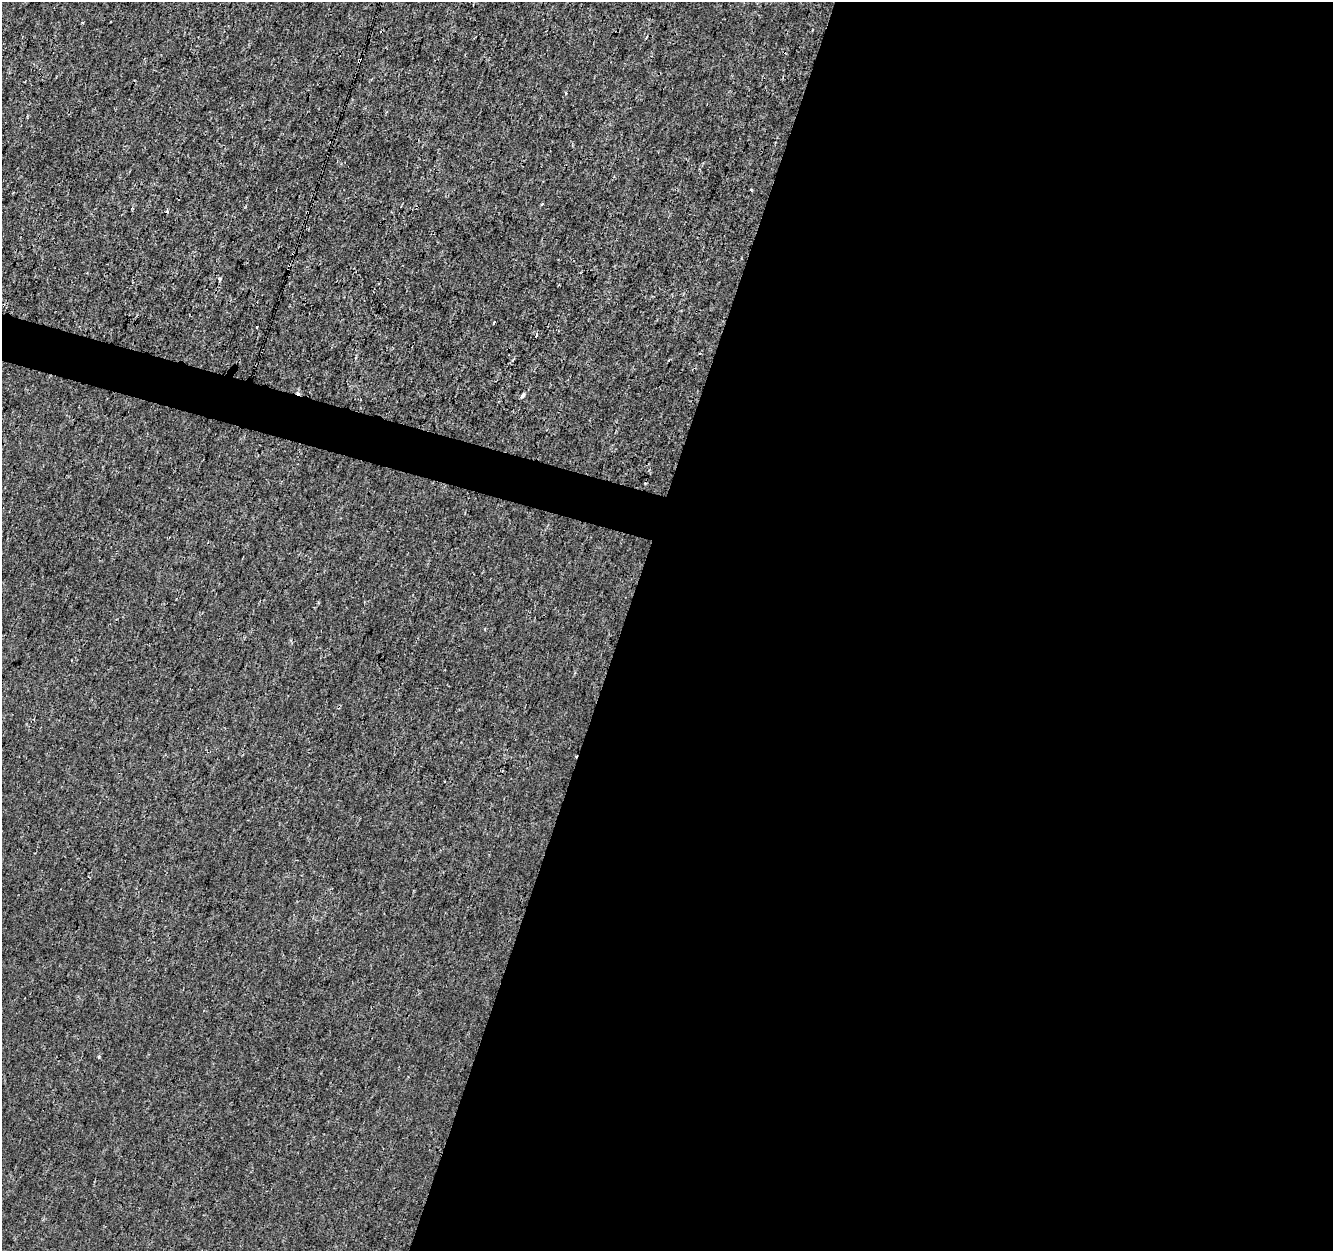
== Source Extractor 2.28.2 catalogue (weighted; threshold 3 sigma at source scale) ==
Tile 12 of 4 x 4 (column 4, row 3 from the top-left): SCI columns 3995-5325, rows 1469-2717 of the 5333 x 5498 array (HDU 1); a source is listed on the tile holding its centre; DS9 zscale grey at full resolution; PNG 1335 x 1253 px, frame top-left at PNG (2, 2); no overlay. Shown black and unused: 55% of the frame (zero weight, under 3 of 4 exposures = <1% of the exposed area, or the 3 px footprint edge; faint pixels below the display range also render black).
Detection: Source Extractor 2.28.2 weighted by HDU 2 'WHT'; one run over the whole footprint, this tile lists its part. Background 7.81e-05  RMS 0.0014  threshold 0.00641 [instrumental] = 3 sigma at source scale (4.5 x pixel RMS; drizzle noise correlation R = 1.50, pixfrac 1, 0.0396/0.0396 arcsec/px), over >= 5 px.
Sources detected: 10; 1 cosmic-ray / hot-pixel residue — not listed; the other 9 listed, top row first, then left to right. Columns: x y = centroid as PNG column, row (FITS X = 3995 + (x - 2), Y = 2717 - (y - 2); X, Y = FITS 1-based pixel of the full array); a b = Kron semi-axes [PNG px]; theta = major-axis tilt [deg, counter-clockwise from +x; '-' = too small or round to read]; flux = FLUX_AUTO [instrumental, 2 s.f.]
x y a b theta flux
359 61 4 3 - 0.4
751 190 3 3 - 0.31
542 204 3 3 - 0.18
167 211 5 3 - 0.18
219 279 5 4 - 0.28
494 322 4 2 - 0.16
257 327 3 2 - 0.15
523 395 4 3 - 1
99 1057 5 3 - 0.16
Overlapping masked pixels (flux is a lower limit): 1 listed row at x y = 359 61